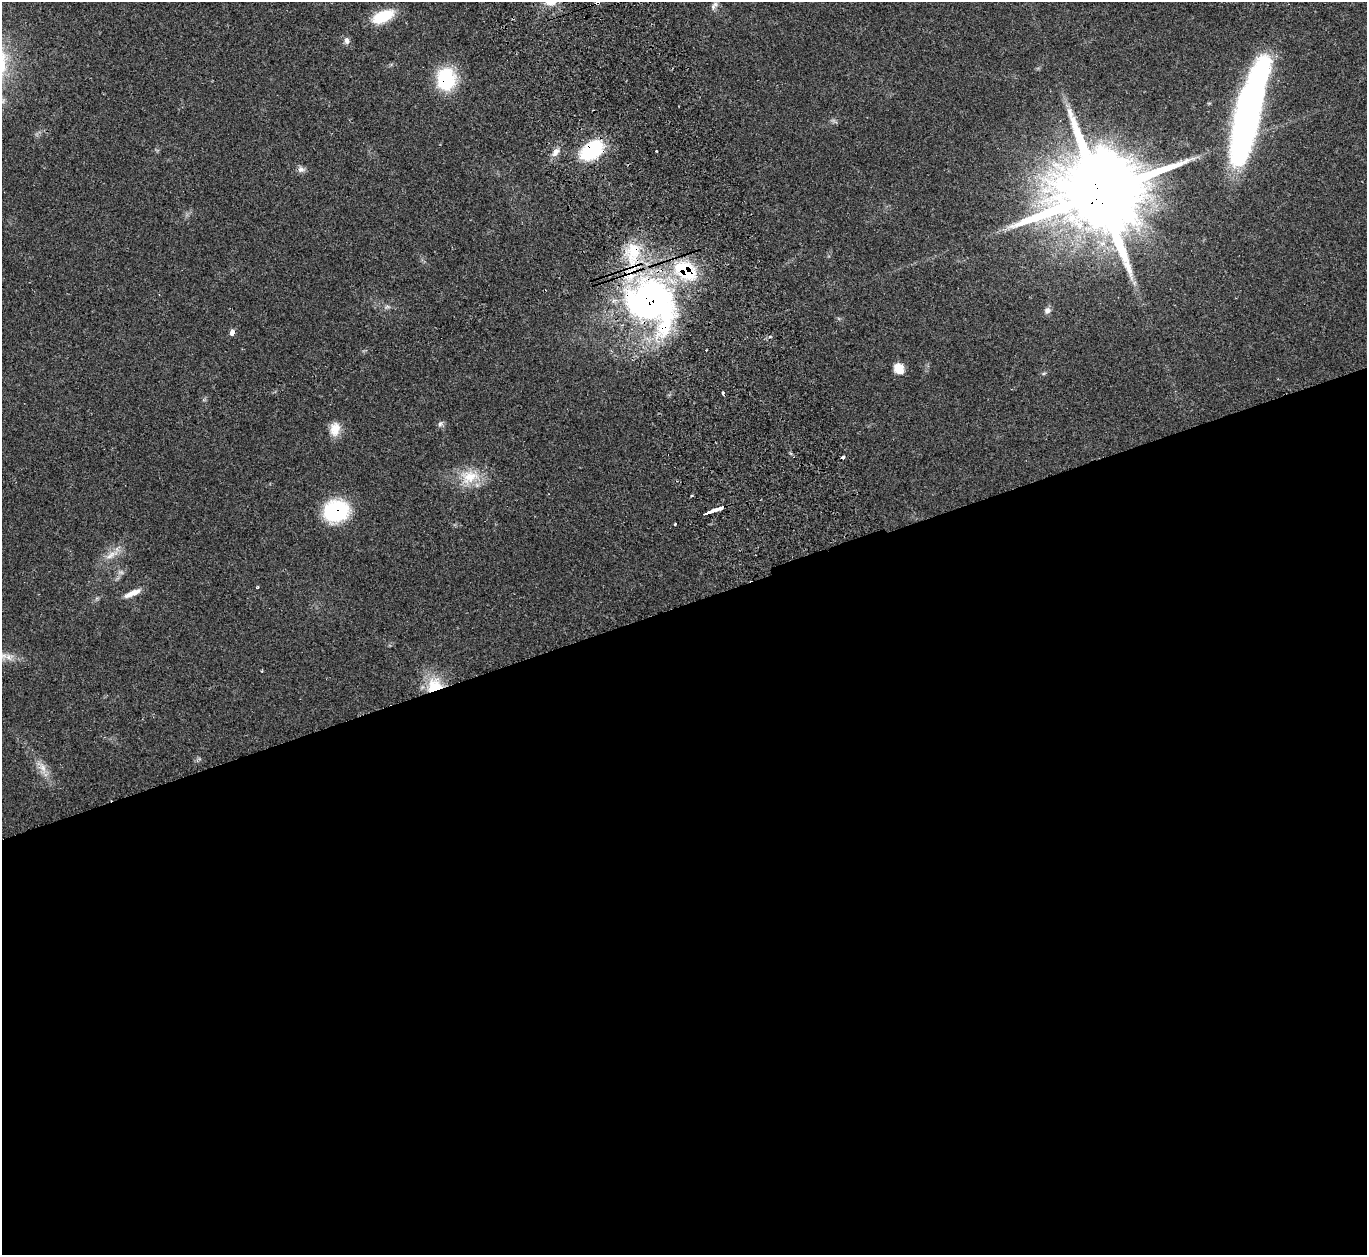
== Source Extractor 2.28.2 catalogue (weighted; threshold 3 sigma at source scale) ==
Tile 15 of 4 x 4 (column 3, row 4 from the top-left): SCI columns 2795-4159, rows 185-1437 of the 5583 x 5512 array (HDU 1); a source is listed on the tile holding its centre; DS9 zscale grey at full resolution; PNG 1369 x 1257 px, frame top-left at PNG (2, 2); no overlay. Shown black and unused: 52% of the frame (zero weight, under 2 of 3 exposures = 4% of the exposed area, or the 3 px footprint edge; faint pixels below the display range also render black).
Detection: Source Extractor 2.28.2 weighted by HDU 2 'WHT'; one run over the whole footprint, this tile lists its part. Background 0.11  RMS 0.0081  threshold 0.0363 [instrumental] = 3 sigma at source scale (4.5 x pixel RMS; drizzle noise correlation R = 1.50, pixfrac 1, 0.05/0.05 arcsec/px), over >= 5 px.
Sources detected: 39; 1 too faint to see at this stretch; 2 inside a brighter object's white glare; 4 cosmic-ray / hot-pixel residue — not listed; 2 inside a brighter listed object's ellipse — not listed separately; the other 30 listed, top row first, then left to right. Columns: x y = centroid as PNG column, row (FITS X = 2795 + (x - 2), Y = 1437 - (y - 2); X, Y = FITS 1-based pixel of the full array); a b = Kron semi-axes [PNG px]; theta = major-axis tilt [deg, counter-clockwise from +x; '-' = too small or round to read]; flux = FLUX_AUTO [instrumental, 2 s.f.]
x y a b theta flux
597 3 7 4 19 3.2
714 6 14 6 58 2.9
383 16 25 12 24 27
347 40 9 6 -74 3.5
446 79 23 18 90 52
1247 125 115 21 75 300
592 150 24 16 40 58
656 151 3 3 - 0.91
556 152 14 7 59 5.1
301 169 10 7 1 3.1
1100 193 31 19 17 18000
633 253 40 21 84 49
685 271 26 17 -34 53
650 301 54 43 -16 310
387 307 7 4 18 1.5
1047 310 9 7 78 3.1
232 332 6 5 - 4
899 368 11 10 - 10
440 424 8 6 71 2.1
335 429 17 12 80 9.9
469 477 28 19 11 22
692 495 3 3 - 1.2
715 510 8 3 16 15
336 511 21 18 9 74
675 524 3 3 - 2.4
110 555 17 7 37 7.3
132 593 21 6 23 7
8 657 14 9 -3 7
434 685 20 18 30 25
43 768 15 8 -62 6.8
Overlapping masked pixels (flux is a lower limit): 9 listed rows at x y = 597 3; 446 79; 592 150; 1100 193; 633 253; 685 271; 650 301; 336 511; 434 685
Isophote crosses this tile's border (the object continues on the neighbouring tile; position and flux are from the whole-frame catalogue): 2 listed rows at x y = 597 3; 8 657